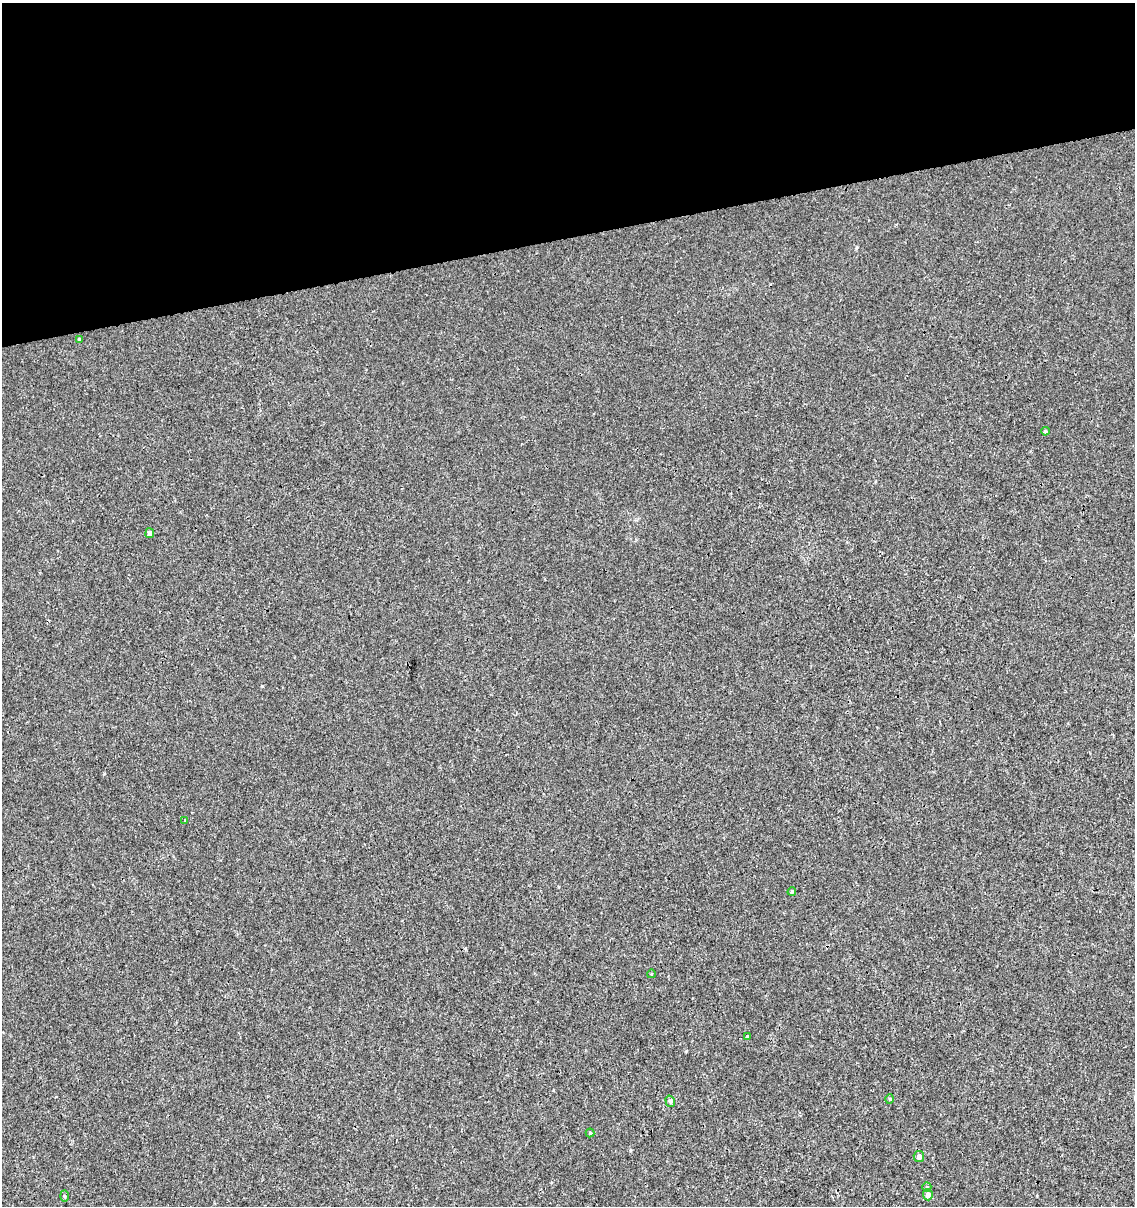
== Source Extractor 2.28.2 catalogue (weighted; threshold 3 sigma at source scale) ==
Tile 3 of 4 x 4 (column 3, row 1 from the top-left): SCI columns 2344-3476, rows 3659-4862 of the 4644 x 4910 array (HDU 1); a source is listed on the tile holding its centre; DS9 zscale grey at full resolution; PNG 1137 x 1208 px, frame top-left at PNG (2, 3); each listed source drawn as its Kron ellipse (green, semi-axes under 4 px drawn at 4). Shown black and unused: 20% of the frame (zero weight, under 3 of 4 exposures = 4% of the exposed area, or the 3 px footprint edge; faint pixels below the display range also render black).
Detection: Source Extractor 2.28.2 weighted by HDU 2 'WHT'; one run over the whole footprint, this tile lists its part. Background 5.43e-06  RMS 0.0026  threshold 0.0117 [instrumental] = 3 sigma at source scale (4.5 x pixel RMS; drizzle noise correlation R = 1.50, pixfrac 1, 0.0396/0.0396 arcsec/px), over >= 5 px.
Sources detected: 14; all 14 listed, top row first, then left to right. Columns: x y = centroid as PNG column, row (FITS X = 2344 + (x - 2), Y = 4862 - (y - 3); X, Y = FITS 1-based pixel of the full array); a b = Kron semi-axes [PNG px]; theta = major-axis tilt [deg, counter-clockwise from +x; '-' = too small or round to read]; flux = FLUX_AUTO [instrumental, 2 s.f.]
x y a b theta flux
79 339 4 3 - 0.38
1045 431 4 3 - 0.36
150 533 5 4 - 0.94
185 820 3 3 - 0.23
792 892 4 3 - 0.3
651 974 4 3 - 0.19
747 1037 3 3 - 0.42
890 1099 5 3 - 0.25
670 1101 6 4 -74 0.51
590 1133 4 4 - 0.33
919 1157 5 5 - 1.3
927 1187 5 4 - 0.32
928 1195 5 5 - 1.3
64 1196 6 4 -88 0.3
Unlisted compact peaks at least as high as the median listed source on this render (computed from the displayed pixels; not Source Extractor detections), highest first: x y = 262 686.